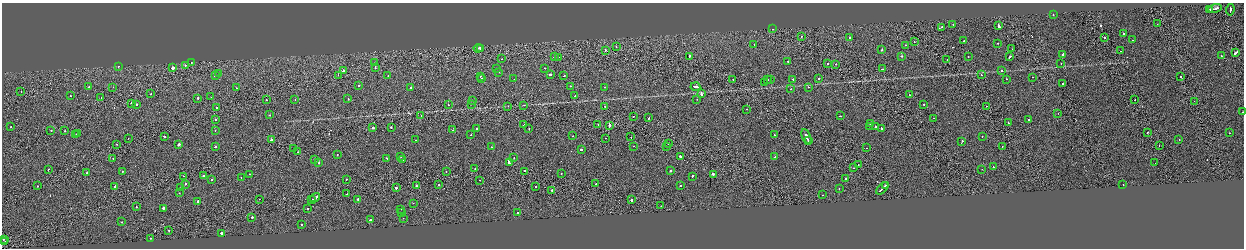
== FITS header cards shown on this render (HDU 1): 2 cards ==
NAXIS1  =                 2484
NAXIS2  =                  492

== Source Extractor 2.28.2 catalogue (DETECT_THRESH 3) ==
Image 2484 x 492 px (HDU 1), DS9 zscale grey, zoomed out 1/2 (1 PNG px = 2 x 2 image px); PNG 1246 x 250 px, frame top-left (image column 1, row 491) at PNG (2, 3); each listed source drawn as its Kron ellipse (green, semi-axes under 4 px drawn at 4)
Background 2.43e-04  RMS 0.063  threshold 0.19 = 3 sigma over >= 5 px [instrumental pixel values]
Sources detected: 264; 20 cannot appear on this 1/2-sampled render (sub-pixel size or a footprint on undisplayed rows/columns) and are neither listed nor drawn; the other 244 listed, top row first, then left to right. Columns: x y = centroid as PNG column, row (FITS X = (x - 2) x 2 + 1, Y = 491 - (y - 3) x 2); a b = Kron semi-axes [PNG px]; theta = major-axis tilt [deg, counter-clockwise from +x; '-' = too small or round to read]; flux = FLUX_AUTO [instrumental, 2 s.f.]
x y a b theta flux
1215 9 7 2 16 300
1210 10 2 2 - 260
1230 10 5 2 - 240
1053 15 2 2 - 32
953 24 2 2 - 26
1157 24 2 1 - 14
999 26 3 2 - 260
941 27 2 2 - 51
773 29 2 1 - 59
1123 33 2 2 - 28
801 36 2 1 - 45
849 37 2 2 - 43
1104 38 2 1 - 56
1132 40 2 2 - 37
914 41 2 2 - 28
964 41 2 2 - 37
997 43 2 1 - 29
754 44 2 2 - 28
906 45 2 1 - 28
616 47 2 1 - 34
478 48 4 1 - 230
480 48 2 2 - 210
1012 49 2 1 - 210
605 50 2 1 - 39
881 50 2 1 - 67
1121 51 2 1 - 35
1235 53 4 2 - 160
1063 54 2 2 - 110
902 56 2 2 - 83
1221 56 2 2 - 36
554 57 2 2 - 77
558 57 2 2 - 39
689 57 4 2 - 160
968 57 2 2 - 28
1010 57 3 2 - 110
502 59 2 1 - 6
947 60 2 1 - 48
788 61 2 2 - 43
191 62 2 2 - 33
374 63 2 1 - 45
828 63 2 2 - 42
1061 63 2 2 - 24
835 64 2 1 - 120
185 65 2 2 - 37
118 66 2 2 - 60
172 68 2 2 - 820
375 68 2 2 - 86
496 68 2 2 - 58
545 68 2 1 - 21
882 69 2 2 - 54
344 71 2 2 - 880
1001 71 2 1 - 43
499 72 2 2 - 35
218 74 2 1 - 95
338 75 2 1 - 62
550 75 3 2 - 120
981 75 2 2 - 53
215 76 2 2 - 59
388 76 2 1 - 33
480 76 2 2 - 30
564 76 2 1 - 40
1032 77 2 1 - 24
1181 77 2 1 - 43
482 79 2 2 - 140
514 79 2 1 - 41
733 79 2 2 - 56
793 79 2 2 - 30
818 79 2 1 - 16
1006 79 2 2 - 140
767 80 2 2 - 33
770 80 2 1 - 16
764 82 2 1 - 29
1063 83 2 2 - 77
359 85 2 2 - 52
571 86 2 2 - 26
89 87 2 2 - 61
113 87 2 2 - 28
411 87 2 2 - 170
604 87 2 2 - 17
695 87 5 2 - 160
808 87 2 2 - 38
237 88 2 2 - 62
791 89 2 1 - 14
21 92 2 2 - 24
151 94 2 2 - 21
701 94 3 2 - 140
909 95 2 2 - 44
70 96 2 2 - 38
575 96 2 1 - 30
101 97 2 1 - 110
211 97 2 1 - 14
198 98 2 2 - 110
295 99 2 1 - 15
348 99 2 2 - 52
697 99 2 1 - 90
266 100 2 2 - 49
472 100 2 2 - 20
1135 100 2 1 - 32
1194 101 2 1 - 30
131 103 2 2 - 70
137 104 2 2 - 120
471 104 2 1 - 45
924 104 2 2 - 44
448 105 2 1 - 110
523 105 4 1 - 4.9
508 106 3 2 - 7.1
986 106 2 1 - 31
216 107 2 2 - 74
605 107 2 2 - 110
747 109 2 1 - 23
1243 112 2 2 - 41
1058 113 2 1 - 75
270 115 2 2 - 35
421 116 2 1 - 20
633 116 2 1 - 42
840 116 2 1 - 39
649 118 2 2 - 44
933 118 2 1 - 12
216 119 2 2 - 51
1029 119 2 1 - 51
1008 123 2 1 - 43
870 124 2 2 - 120
524 125 2 1 - 79
598 125 2 1 - 38
609 125 3 1 - 9800
870 126 2 2 - 29
11 127 2 2 - 35
875 127 2 2 - 97
373 128 2 2 - 140
391 128 2 2 - 95
476 128 2 1 - 73
529 128 2 1 - 19
881 129 3 2 - 220
51 130 2 2 - 54
215 130 2 2 - 30
453 130 2 1 - 14
65 131 2 2 - 49
1148 132 2 1 - 140
78 133 2 2 - 20
1229 133 2 1 - 29
76 135 2 2 - 84
471 135 2 2 - 30
774 135 2 2 - 51
164 136 2 2 - 80
573 136 2 1 - 71
806 136 8 2 -65 280
982 136 2 2 - 19
631 137 2 1 - 20
128 138 2 1 - 17
605 138 2 2 - 25
1179 139 2 1 - 67
271 140 2 2 - 390
416 140 2 2 - 35
808 141 3 1 - 150
962 142 3 2 - 120
668 143 2 2 - 110
117 144 2 1 - 36
179 144 2 2 - 180
1159 145 2 1 - 9.4
633 146 2 1 - 47
666 146 2 2 - 370
1002 146 2 1 - 53
215 147 2 1 - 78
492 147 2 2 - 18
867 148 2 1 - 10
294 149 2 2 - 40
581 150 2 2 - 99
298 152 2 1 - 16
337 155 2 2 - 16
680 156 2 2 - 130
401 157 2 2 - 32
775 157 2 2 - 81
113 158 2 2 - 13
387 158 2 2 - 32
514 158 2 2 - 45
314 159 2 2 - 50
403 160 2 1 - 7.7
319 162 2 2 - 65
509 163 4 2 - 150
1155 163 2 1 - 30
858 164 2 1 - 19
993 167 2 2 - 170
853 168 2 1 - 43
49 169 2 1 - 52
475 169 2 1 - 190
982 169 2 2 - 23
122 171 2 2 - 34
446 171 2 1 - 28
525 171 4 2 - 150
671 171 2 2 - 190
86 173 2 2 - 37
250 174 2 2 - 19
561 174 2 1 - 22
713 174 2 2 - 350
184 176 3 1 - 180
204 176 2 2 - 54
692 176 2 2 - 110
241 177 2 2 - 21
846 178 3 2 - 180
346 179 2 2 - 28
212 180 2 2 - 26
480 180 2 1 - 18
185 184 2 2 - 90
596 184 2 2 - 81
416 185 3 2 - 360
439 185 2 2 - 45
885 185 2 2 - 120
1123 185 2 1 - 42
38 186 2 2 - 41
115 186 3 2 - 150
536 186 2 1 - 35
680 186 2 2 - 81
180 188 2 2 - 120
396 188 2 2 - 130
839 188 2 2 - 24
882 188 7 2 45 400
552 190 2 2 - 360
179 193 2 2 - 22
346 194 2 1 - 160
823 195 2 2 - 27
315 198 5 2 - 350
259 199 2 1 - 28
358 199 2 2 - 81
312 200 2 1 - 120
631 200 2 2 - 300
197 201 2 2 - 84
413 203 2 2 - 24
661 206 2 1 - 16
136 207 2 2 - 62
164 208 3 2 - 420
307 208 2 2 - 90
401 209 2 2 - 46
402 213 3 2 - 370
517 213 2 2 - 84
252 217 2 2 - 120
403 218 2 1 - 9.9
370 220 2 2 - 89
122 222 2 2 - 120
301 224 2 2 - 160
169 230 2 2 - 51
221 233 2 2 - 180
150 238 2 1 - 36
3 239 2 2 - 51
5 241 2 1 - 20
At the frame edge (FLAGS 8, measured only in part): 1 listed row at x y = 1243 112
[20 sub-pixel or undisplayed-footprint detections neither listed nor drawn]